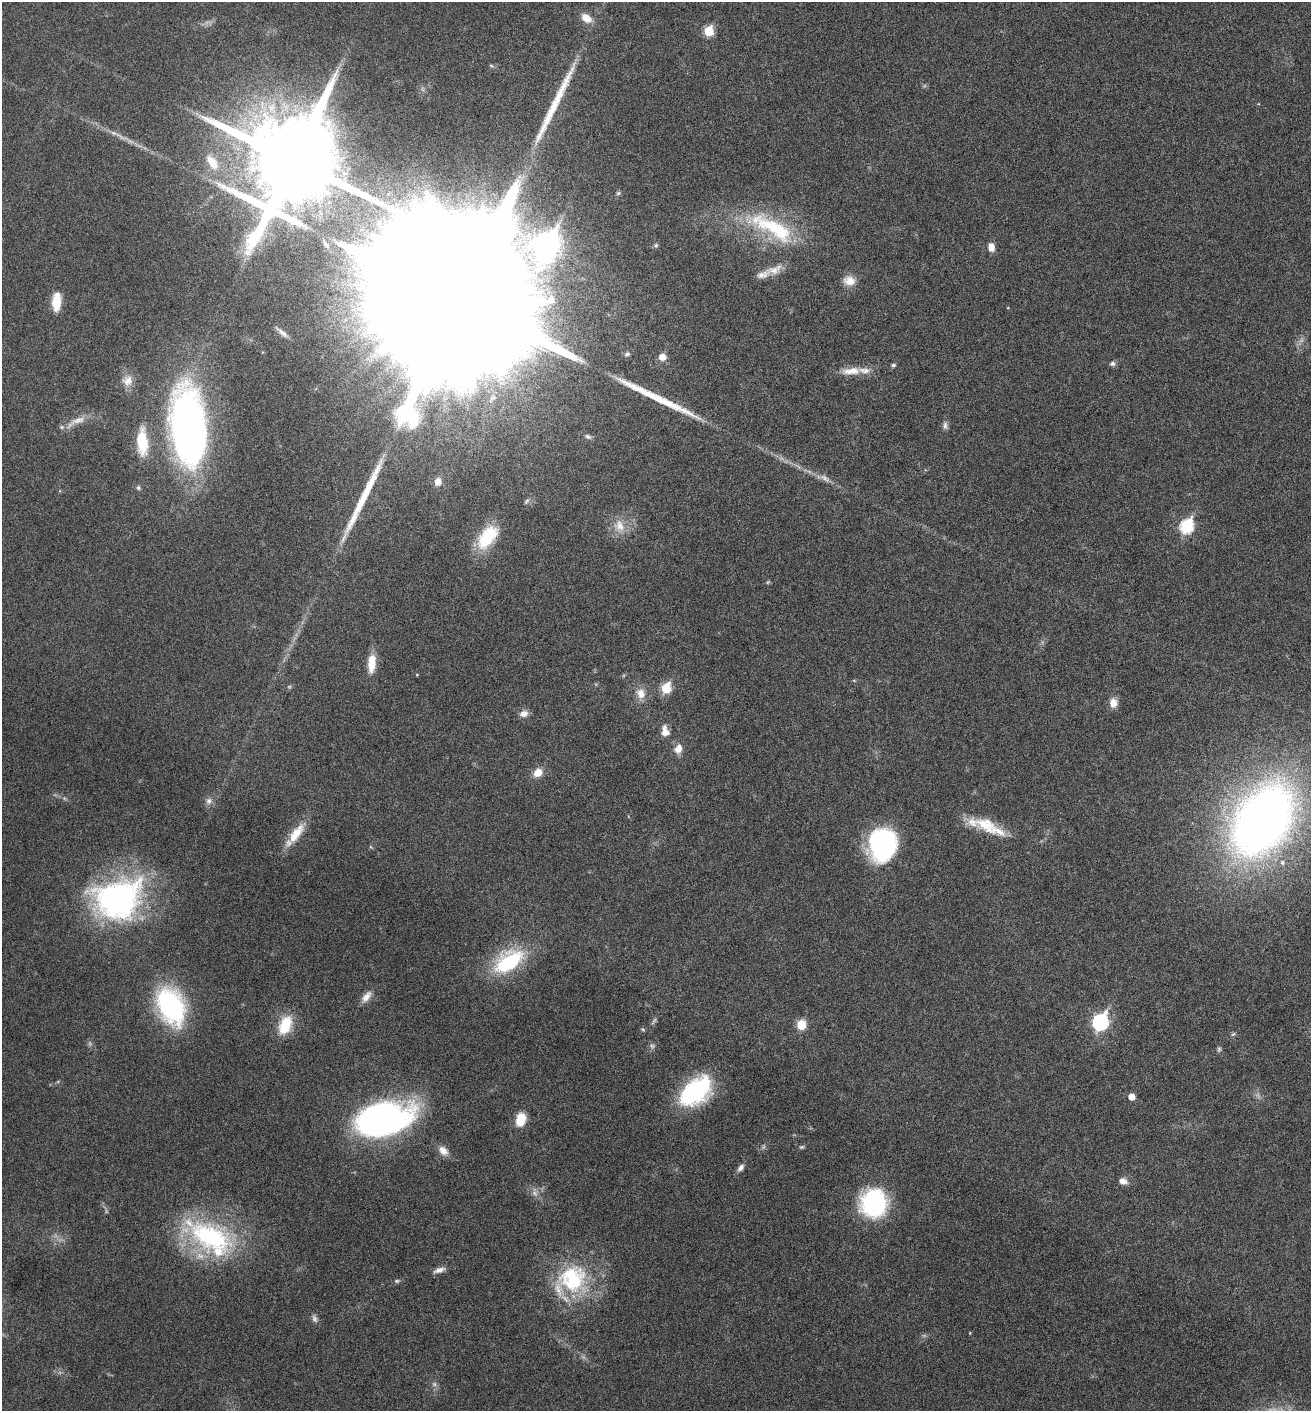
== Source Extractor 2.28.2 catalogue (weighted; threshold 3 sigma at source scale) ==
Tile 6 of 4 x 4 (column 2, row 2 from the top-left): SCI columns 1458-2766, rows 2833-4241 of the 5668 x 5660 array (HDU 1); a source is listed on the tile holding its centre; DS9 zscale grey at full resolution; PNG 1313 x 1413 px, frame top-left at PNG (2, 2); no overlay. Nothing masked; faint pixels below the display range render black.
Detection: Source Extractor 2.28.2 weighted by HDU 2 'WHT'; one run over the whole footprint, this tile lists its part. Background 0.027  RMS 0.0026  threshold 0.0105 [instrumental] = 3 sigma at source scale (4.09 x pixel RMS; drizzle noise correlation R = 1.36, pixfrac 0.8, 0.05/0.05 arcsec/px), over >= 5 px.
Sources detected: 87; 8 too faint to see at this stretch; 3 long thin detections or spike segments (spike, bleed or trail) — not listed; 5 inside a brighter listed object's ellipse — not listed separately; the other 71 listed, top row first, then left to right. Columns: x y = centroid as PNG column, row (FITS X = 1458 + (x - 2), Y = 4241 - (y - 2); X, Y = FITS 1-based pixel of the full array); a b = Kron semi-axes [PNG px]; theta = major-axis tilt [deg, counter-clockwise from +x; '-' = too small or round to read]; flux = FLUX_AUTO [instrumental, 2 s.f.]
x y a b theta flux
586 18 13 8 -35 3.1
709 31 6 6 - 9.9
491 65 6 4 -20 0.32
120 136 23 4 -32 1.8
293 161 25 23 63 5900
212 162 21 11 -56 4.4
773 228 75 23 -29 22
991 247 10 7 -78 1.8
774 270 26 11 17 3.2
849 281 15 11 -8 2.8
455 299 89 37 -27 59000
56 302 19 9 86 4.9
282 332 20 5 -41 1.2
662 357 6 6 - 2.9
1112 363 8 7 - 0.69
893 365 4 4 - 0.52
851 371 28 10 4 3.7
128 381 15 13 43 2.5
78 420 29 9 23 3.2
945 425 10 6 -86 0.85
188 427 65 28 -85 140
588 437 9 6 -26 0.71
142 442 35 13 -87 7.6
438 482 9 8 - 1.9
138 488 7 5 -89 0.45
526 501 9 4 49 0.49
619 526 19 14 -60 3.8
1187 526 8 7 - 28
487 537 30 16 52 11
371 663 22 9 86 4.5
417 675 4 3 - 0.18
854 680 6 3 -20 0.24
666 688 6 6 - 12
641 693 14 12 -62 2.7
1113 703 11 9 89 2.3
524 714 11 8 17 1.4
665 731 14 10 -80 2.1
678 749 12 9 65 2.2
538 773 10 8 39 3
209 801 9 8 - 1.2
1263 820 59 37 57 220
986 825 34 18 -27 7.8
296 833 33 11 54 5.5
882 845 33 27 82 32
1282 862 8 6 -61 0.81
118 899 57 45 18 61
508 962 36 20 33 21
366 997 17 8 51 1.9
171 1006 36 23 -65 41
654 1021 12 4 57 0.57
1100 1022 8 7 - 49
285 1025 25 15 68 6.9
801 1025 9 8 - 4.3
643 1029 6 4 -30 0.32
1233 1034 7 4 44 0.37
652 1046 9 7 -36 0.7
1219 1049 7 5 76 0.46
696 1091 32 19 40 32
1131 1097 5 5 - 2.8
383 1119 48 27 14 97
520 1120 14 10 75 4.9
802 1147 7 4 25 0.4
443 1151 13 9 -41 2.1
741 1168 10 6 51 1
1123 1181 9 7 -22 1.5
874 1203 26 24 81 32
210 1237 71 36 -27 37
439 1270 15 6 17 1.4
572 1278 41 39 -4 24
397 1281 6 5 - 0.45
434 1384 7 6 - 0.64